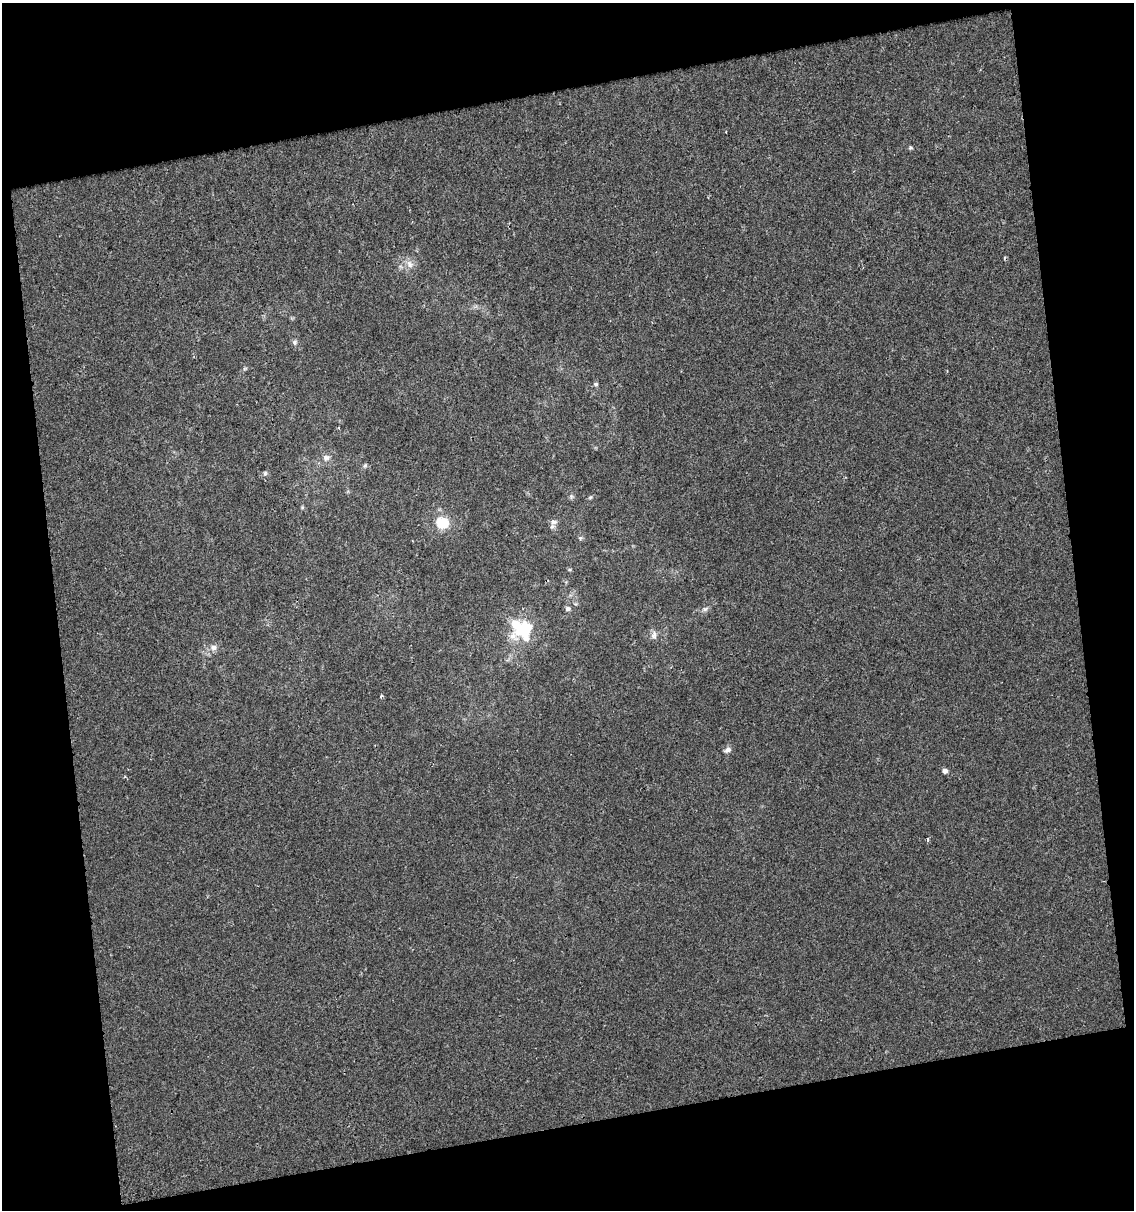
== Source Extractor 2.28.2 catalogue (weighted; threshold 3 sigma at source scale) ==
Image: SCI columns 16-1147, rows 1-1208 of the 1158 x 1208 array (HDU 1 of 3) = the unmasked area's bounding box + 8 px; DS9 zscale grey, full resolution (1 PNG px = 1 image px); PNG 1136 x 1212 px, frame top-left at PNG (2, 3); no overlay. Shown black and unused: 24% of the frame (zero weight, under 2 of 3 exposures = <1% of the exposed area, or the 3 px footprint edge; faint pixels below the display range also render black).
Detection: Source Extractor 2.28.2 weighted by HDU 2 'WHT'. Background 5.47e-04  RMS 0.003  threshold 0.0137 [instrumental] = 3 sigma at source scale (4.5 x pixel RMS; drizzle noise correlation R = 1.50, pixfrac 1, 0.0396/0.0396 arcsec/px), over >= 5 px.
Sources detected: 24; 1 inside a brighter object's white glare — not listed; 1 inside a brighter listed object's ellipse — not listed separately; the other 22 listed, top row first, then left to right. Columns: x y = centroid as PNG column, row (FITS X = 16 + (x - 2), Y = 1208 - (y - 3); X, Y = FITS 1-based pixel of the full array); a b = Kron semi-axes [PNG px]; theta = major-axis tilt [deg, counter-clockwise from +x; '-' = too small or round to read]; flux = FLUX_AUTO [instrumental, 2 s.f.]
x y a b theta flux
910 148 5 5 - 0.43
410 264 12 8 -58 1.9
295 342 7 6 - 0.77
596 384 6 5 - 0.53
326 458 10 8 15 1.5
365 465 6 5 - 0.51
265 473 6 6 - 0.56
571 496 7 4 -72 0.5
590 497 6 4 30 0.41
554 522 10 9 - 1.3
442 523 7 6 - 15
580 538 6 4 45 0.43
568 609 7 6 - 0.79
705 609 8 4 44 0.69
525 630 23 18 68 14
654 635 11 7 79 1.3
213 648 10 8 1 1.6
381 696 3 3 - 1
728 750 9 6 29 1.1
945 771 6 5 - 1.2
125 777 4 3 - 0.4
927 839 5 3 - 0.5